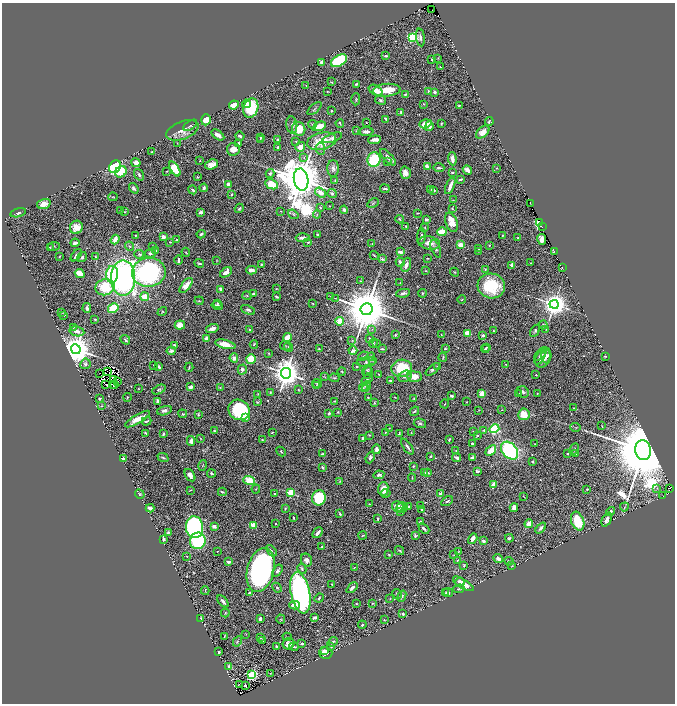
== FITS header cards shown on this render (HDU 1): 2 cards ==
NAXIS1  =                 1346
NAXIS2  =                 1403

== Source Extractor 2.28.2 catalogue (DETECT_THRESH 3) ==
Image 1346 x 1403 px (HDU 1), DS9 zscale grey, zoomed out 1/2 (1 PNG px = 2 x 2 image px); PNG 677 x 706 px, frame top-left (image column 2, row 1402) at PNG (2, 3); each listed source drawn as its Kron ellipse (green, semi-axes under 4 px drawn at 4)
Background 1.29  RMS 0.036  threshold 0.109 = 3 sigma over >= 5 px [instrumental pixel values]
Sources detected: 662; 58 cannot appear on this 1/2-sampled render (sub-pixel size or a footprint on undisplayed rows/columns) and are neither listed nor drawn; of the other 604, the 500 brightest by FLUX_AUTO listed and drawn (104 fainter detections omitted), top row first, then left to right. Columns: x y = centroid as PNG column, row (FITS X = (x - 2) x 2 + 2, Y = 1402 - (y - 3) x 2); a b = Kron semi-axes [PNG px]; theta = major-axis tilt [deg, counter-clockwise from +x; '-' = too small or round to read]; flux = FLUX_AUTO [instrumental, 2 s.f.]
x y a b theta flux
432 9 2 1 - 13
412 37 3 3 - 790
420 37 9 4 -83 26
385 56 3 2 - 8
438 58 2 1 - 4.2
432 59 3 2 - 13
339 61 9 5 31 480
322 62 4 3 - 19
440 67 4 2 - 4
331 82 4 2 - 5.4
356 84 3 3 - 8.4
306 85 3 2 - 3.5
376 90 8 5 -30 73
387 90 14 6 4 130
428 91 3 2 - 6.6
327 92 3 2 - 4.3
435 92 2 2 - 27
405 95 4 2 - 9.4
356 99 6 3 87 8
380 100 5 4 - 15
246 104 4 4 - 32
424 104 4 3 - 5.7
234 105 5 4 - 64
459 105 3 2 - 6.8
251 108 10 7 72 350
314 109 8 2 42 11
331 111 2 2 - 14
401 112 4 2 - 6.7
386 119 4 2 - 15
206 120 5 4 - 95
489 122 4 3 - 12
340 123 4 2 - 6.9
366 123 2 2 - 4.3
312 124 4 3 - 6.4
425 124 6 4 17 140
441 124 3 3 - 4.9
190 125 8 4 31 14
292 125 8 5 -83 24
319 126 7 3 22 100
429 126 5 4 - 24
299 129 7 6 - 150
182 130 17 8 21 77
356 131 4 3 - 7.5
366 132 7 3 1 28
483 132 8 5 42 46
218 135 7 3 -36 34
240 136 5 3 - 16
260 137 3 2 - 6.9
332 138 10 4 20 28
260 139 3 2 - 7.4
278 140 3 3 - 24
375 140 6 3 6 42
296 141 3 3 - 5
322 141 15 8 13 190
177 143 2 2 - 3.5
239 143 3 3 - 29
278 147 2 2 - 13
300 147 5 4 - 59
233 149 6 6 - 77
320 149 6 4 -80 16
152 152 4 2 - 7.4
388 157 10 4 -46 37
304 158 4 3 - 9.5
452 159 6 3 -85 38
374 160 7 6 - 410
200 161 4 2 - 4.6
388 162 4 3 - 6.7
136 163 4 4 - 50
211 164 6 4 22 49
427 166 3 2 - 46
115 167 7 5 59 610
333 168 8 5 89 25
439 168 5 3 - 19
497 168 3 2 - 5.9
175 169 8 4 -59 210
467 170 5 3 - 43
167 171 3 2 - 5.2
121 172 6 5 - 170
452 172 3 2 - 9.5
270 173 4 4 - 14
405 173 6 5 - 44
139 175 6 3 -53 17
197 177 2 2 - 7
460 179 3 2 - 14
301 180 11 7 -80 48000
335 180 2 1 - 3.5
228 184 4 3 - 31
272 184 7 4 -25 200
450 186 9 2 68 50
134 188 5 3 - 23
204 188 4 3 - 15
385 189 5 2 - 19
430 189 3 3 - 5.4
193 190 4 3 - 14
433 190 3 2 - 23
320 193 6 3 -37 94
332 193 4 4 - 19
231 194 3 2 - 8.2
113 197 4 2 - 4.5
453 200 3 2 - 4
373 203 6 3 28 10
530 203 4 1 - 46
44 204 7 5 16 53
329 206 2 2 - 3.6
320 207 4 3 - 7.3
239 208 5 3 - 13
452 209 2 2 - 7.3
120 210 3 2 - 3.9
344 210 4 3 - 18
281 211 2 1 - 3.9
125 212 2 2 - 3.9
200 212 4 3 - 17
18 213 8 4 13 19
418 213 3 1 - 4.6
293 214 5 3 - 10
317 214 4 3 - 5.8
400 219 4 2 - 10
426 220 3 2 - 22
452 222 10 5 -70 100
539 223 2 2 - 4900
406 226 3 2 - 7.9
76 227 7 6 - 75
542 227 2 1 - 8.7
425 228 4 3 - 5.4
442 232 4 3 - 180
201 234 4 3 - 16
317 234 2 2 - 8.2
135 235 2 2 - 6
502 235 3 3 - 6.1
421 236 8 3 85 18
163 237 4 3 - 34
303 238 7 3 1 38
518 238 2 2 - 6.9
115 239 5 3 - 57
177 239 3 2 - 8.7
542 239 5 4 - 40
170 242 3 2 - 8.3
308 242 3 3 - 8.6
75 243 4 2 - 26
429 243 11 6 -10 66
372 244 3 2 - 6.2
461 245 3 3 - 81
489 245 3 2 - 4.6
54 246 6 2 9 5.8
129 246 5 3 - 7.7
152 246 3 2 - 4.2
50 247 3 2 - 3.5
436 249 9 4 -70 20
479 249 4 3 - 8.3
156 250 3 2 - 4.8
479 251 3 2 - 4.5
554 251 3 1 - 14
186 252 4 3 - 5.7
400 252 3 3 - 30
150 253 6 3 6 18
139 254 5 4 - 11
76 255 7 3 48 23
59 256 2 2 - 3.7
374 256 5 2 - 6.4
82 257 5 3 - 15
95 257 3 2 - 4.2
427 258 2 2 - 3.8
382 259 4 3 - 16
178 260 5 2 - 13
216 261 3 3 - 4.6
400 262 4 3 - 25
199 263 5 2 - 12
531 263 3 2 - 4.7
261 264 2 2 - 6.1
406 265 7 4 70 35
512 265 3 2 - 36
562 268 2 1 - 5.1
485 269 4 3 - 5.1
251 270 5 3 - 42
426 271 3 2 - 4.6
149 272 17 14 8 2000
226 272 7 4 34 58
455 272 4 2 - 4.5
80 273 5 3 - 120
112 274 8 6 86 370
123 278 18 12 90 2000
361 281 3 2 - 3.7
400 283 3 3 - 4.5
186 285 9 4 51 74
491 286 13 12 - 360
105 287 10 8 15 260
221 289 3 2 - 25
276 289 3 3 - 4.3
403 293 7 3 9 19
423 293 4 3 - 9
253 294 3 3 - 18
247 296 5 3 - 6.6
330 296 3 2 - 4.2
145 297 4 3 - 120
277 297 4 2 - 8.8
335 298 3 2 - 3.5
462 300 4 2 - 5.3
199 301 4 3 - 7.7
218 303 3 3 - 5.4
313 304 3 3 - 5.8
554 304 4 4 - 9100
217 306 6 3 -15 18
87 308 5 3 - 26
113 308 5 4 - 240
366 309 6 6 - 54000
248 310 7 4 -24 16
62 312 3 2 - 6.2
162 312 5 4 - 9.1
64 315 3 2 - 7.2
95 319 2 2 - 6.1
340 321 4 3 - 150
180 325 5 4 - 62
543 325 4 4 - 17
73 327 4 3 - 6.9
212 329 6 4 18 49
250 329 2 2 - 6.7
372 329 3 2 - 4.2
546 329 3 3 - 4.1
77 331 7 5 -10 34
493 331 2 2 - 5.5
535 331 7 4 59 13
468 333 4 3 - 120
395 335 2 2 - 7.3
441 335 4 3 - 5.9
483 335 3 2 - 18
287 337 4 3 - 89
369 338 2 2 - 4.6
207 339 3 3 - 45
125 340 5 3 - 12
352 340 3 3 - 4.3
373 343 5 3 - 6.6
377 343 3 3 - 4.3
225 344 10 4 -14 76
254 344 4 2 - 5.5
174 345 3 2 - 9.2
285 346 5 2 - 5.5
288 347 5 3 - 9.4
486 347 2 2 - 3.8
76 349 5 4 - 20000
319 349 3 2 - 4.7
382 349 3 2 - 7.8
445 349 3 2 - 7
485 349 4 3 - 8.4
171 351 4 3 - 22
353 351 4 3 - 26
269 353 3 3 - 4.5
541 354 8 4 47 16
363 356 5 3 - 6.9
546 356 8 5 90 24
605 356 4 3 - 5.4
371 357 4 3 - 7.6
443 357 4 2 - 6.7
234 358 5 4 - 33
540 358 7 4 57 19
543 358 10 7 65 57
251 359 5 4 - 190
373 360 4 2 - 5.7
366 362 10 5 6 24
85 364 5 5 - 20
506 364 2 1 - 3.5
154 365 2 2 - 6.5
357 366 2 2 - 9.2
159 367 3 3 - 16
189 367 4 2 - 6.6
438 367 3 3 - 20
402 368 10 8 5 400
242 369 5 4 - 23
433 369 8 4 41 19
367 370 5 5 - 12
108 371 2 1 - 3.6
342 371 4 3 - 7.1
100 373 2 1 - 5.4
286 373 5 5 - 15000
368 373 6 3 73 9.8
379 374 2 2 - 3.7
536 375 3 2 - 6.2
405 376 7 5 31 21
325 377 3 3 - 4.6
414 377 8 5 -4 72
334 378 5 4 - 12
113 379 2 1 - 5
367 379 6 3 41 9.2
390 380 2 2 - 20
117 382 2 2 - 14
114 384 2 1 - 11
317 384 5 4 - 9.9
106 385 2 1 - 7.3
113 386 2 1 - 3.5
316 386 4 3 - 5.2
366 386 5 4 - 17
190 387 3 3 - 29
220 387 4 3 - 6.4
363 387 4 3 - 7.3
138 388 3 2 - 3.6
366 389 3 3 - 7.2
159 390 7 4 27 14
298 390 3 3 - 4.8
270 392 3 3 - 4.5
523 392 6 5 - 22
482 393 4 3 - 91
537 393 2 2 - 6.3
258 394 3 2 - 3.8
518 394 4 3 - 14
452 396 2 2 - 20
127 397 4 2 - 7.7
368 397 3 3 - 5.8
395 397 2 2 - 3.5
414 398 2 2 - 4.9
99 399 3 2 - 11
158 401 4 3 - 19
335 401 2 2 - 3.5
257 402 3 2 - 8.1
467 402 2 2 - 4.1
374 403 4 3 - 7.6
445 404 4 2 - 4.9
102 406 4 3 - 6.4
574 408 3 3 - 5.3
239 410 11 10 - 730
479 410 3 3 - 4.7
502 410 3 2 - 3.8
164 411 7 4 16 25
414 411 5 2 - 8.8
338 412 4 3 - 6.4
329 413 3 2 - 8
183 414 4 2 - 5.3
524 414 6 5 - 110
198 415 3 3 - 8.1
246 418 2 2 - 38
138 419 14 4 31 80
146 421 5 2 - 11
420 423 6 4 -15 15
602 426 3 2 - 3.7
575 427 5 1 - 5.2
389 428 3 3 - 4.7
494 429 5 4 - 510
484 430 4 3 - 9.3
214 431 3 3 - 15
473 431 3 2 - 5.5
272 432 3 2 - 6.9
385 432 2 1 - 3.8
146 433 4 2 - 8.5
411 433 2 2 - 4.4
163 434 2 2 - 23
399 434 3 2 - 9.3
369 435 3 2 - 4.9
477 435 2 2 - 13
200 438 3 2 - 4.3
363 438 2 2 - 10
449 439 4 2 - 6.3
262 440 3 3 - 6.1
191 441 5 3 - 29
472 443 2 2 - 11
535 444 2 1 - 4.2
407 447 9 2 -55 23
377 449 5 4 - 24
574 449 6 3 65 9.3
491 450 6 3 42 120
643 450 10 7 -83 120000
281 451 5 3 - 6.4
455 451 2 1 - 3.7
510 451 10 7 -49 840
576 453 4 3 - 6.1
322 454 3 2 - 5.9
567 454 2 2 - 8.4
431 456 3 2 - 7.7
472 457 3 2 - 13
163 458 5 3 - 12
370 458 6 3 67 18
457 458 5 2 - 22
123 459 2 2 - 60
532 462 3 3 - 6.3
202 465 5 2 - 4.9
413 466 3 3 - 7
322 467 3 3 - 11
477 471 4 3 - 10
212 473 4 2 - 8.9
424 473 4 2 - 11
428 473 4 2 - 9
190 475 7 4 -56 38
379 475 5 3 - 18
412 478 4 2 - 5.1
249 480 6 4 -20 130
340 481 4 3 - 6
494 485 4 2 - 120
657 488 4 2 - 6.3
670 488 2 2 - 29
256 489 4 3 - 5.6
383 489 7 5 83 66
587 489 2 2 - 7.2
190 490 3 2 - 4
222 492 4 2 - 9.1
291 493 3 3 - 380
386 493 5 4 - 12
140 494 5 3 - 11
274 494 2 2 - 7.3
441 494 2 2 - 110
663 496 2 1 - 18
524 497 3 1 - 3.9
319 498 8 7 - 440
447 501 6 3 30 10
369 504 2 2 - 4.9
398 506 6 5 - 73
408 506 3 3 - 13
421 506 2 2 - 5.2
402 507 5 5 - 19
624 507 4 2 - 6.3
150 508 4 3 - 23
285 508 3 3 - 8.4
514 508 4 3 - 44
421 509 2 2 - 8.3
401 511 4 2 - 6
610 511 5 4 - 16
340 514 4 2 - 9.6
294 518 3 2 - 6.1
377 519 3 2 - 8.8
607 519 7 4 64 36
420 521 4 3 - 9
578 521 10 6 -69 250
276 524 2 2 - 12
529 524 4 3 - 76
253 525 3 3 - 230
214 526 4 3 - 27
194 527 11 8 -84 1700
424 528 6 3 -42 19
541 528 6 3 51 27
168 532 3 3 - 16
318 533 6 2 48 30
363 535 4 2 - 5.1
415 536 4 3 - 13
509 538 4 3 - 12
164 539 3 2 - 21
473 539 5 3 - 59
198 541 8 8 - 550
483 541 2 2 - 43
322 547 2 2 - 8.4
399 550 5 2 - 8.8
271 551 6 3 -49 9.4
217 552 2 2 - 3.7
459 552 4 3 - 9.5
389 555 3 2 - 10
454 555 2 2 - 4.7
187 556 2 2 - 4.4
498 559 5 3 - 26
306 560 6 5 - 29
458 560 4 2 - 6.4
509 561 4 3 - 8.4
228 562 4 2 - 24
464 565 3 2 - 5.8
512 566 3 3 - 4.4
354 568 3 2 - 4.6
302 569 5 2 - 11
261 570 22 13 76 2400
277 571 7 4 56 19
460 582 4 2 - 23
332 584 3 2 - 6.8
463 584 12 4 -31 100
277 588 5 4 - 13
352 588 6 3 45 25
459 589 5 4 - 11
205 591 4 1 - 4.5
250 593 2 2 - 39
300 593 21 9 -79 2600
446 593 4 3 - 7.4
448 593 5 4 - 10
397 594 5 2 - 7.1
402 596 6 3 68 9.7
319 598 5 3 - 8.6
390 599 3 2 - 3.6
223 601 7 3 -49 21
373 603 2 2 - 5.8
357 604 2 2 - 4.6
295 605 5 3 - 57
225 613 4 3 - 5.6
403 614 3 2 - 10
315 618 4 2 - 17
201 619 2 2 - 6.5
260 619 4 3 - 24
281 619 5 3 - 5.3
384 620 3 2 - 5.2
362 625 4 2 - 9.1
246 634 4 3 - 4.6
224 637 3 1 - 4.8
260 637 3 2 - 7
287 637 4 2 - 5
237 641 5 4 - 9.7
263 641 3 2 - 14
333 642 5 3 - 16
302 643 2 2 - 15
288 644 6 5 - 52
276 646 2 2 - 15
294 647 4 3 - 9.8
331 647 4 3 - 7.7
324 650 4 3 - 13
219 652 4 2 - 9.1
326 653 7 5 -15 45
229 666 3 3 - 10
270 673 3 2 - 3.4
252 675 4 3 - 630
239 684 2 2 - 7.9
246 686 3 2 - 13
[104 fainter detections neither listed nor drawn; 58 sub-pixel or undisplayed-footprint detections neither listed nor drawn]